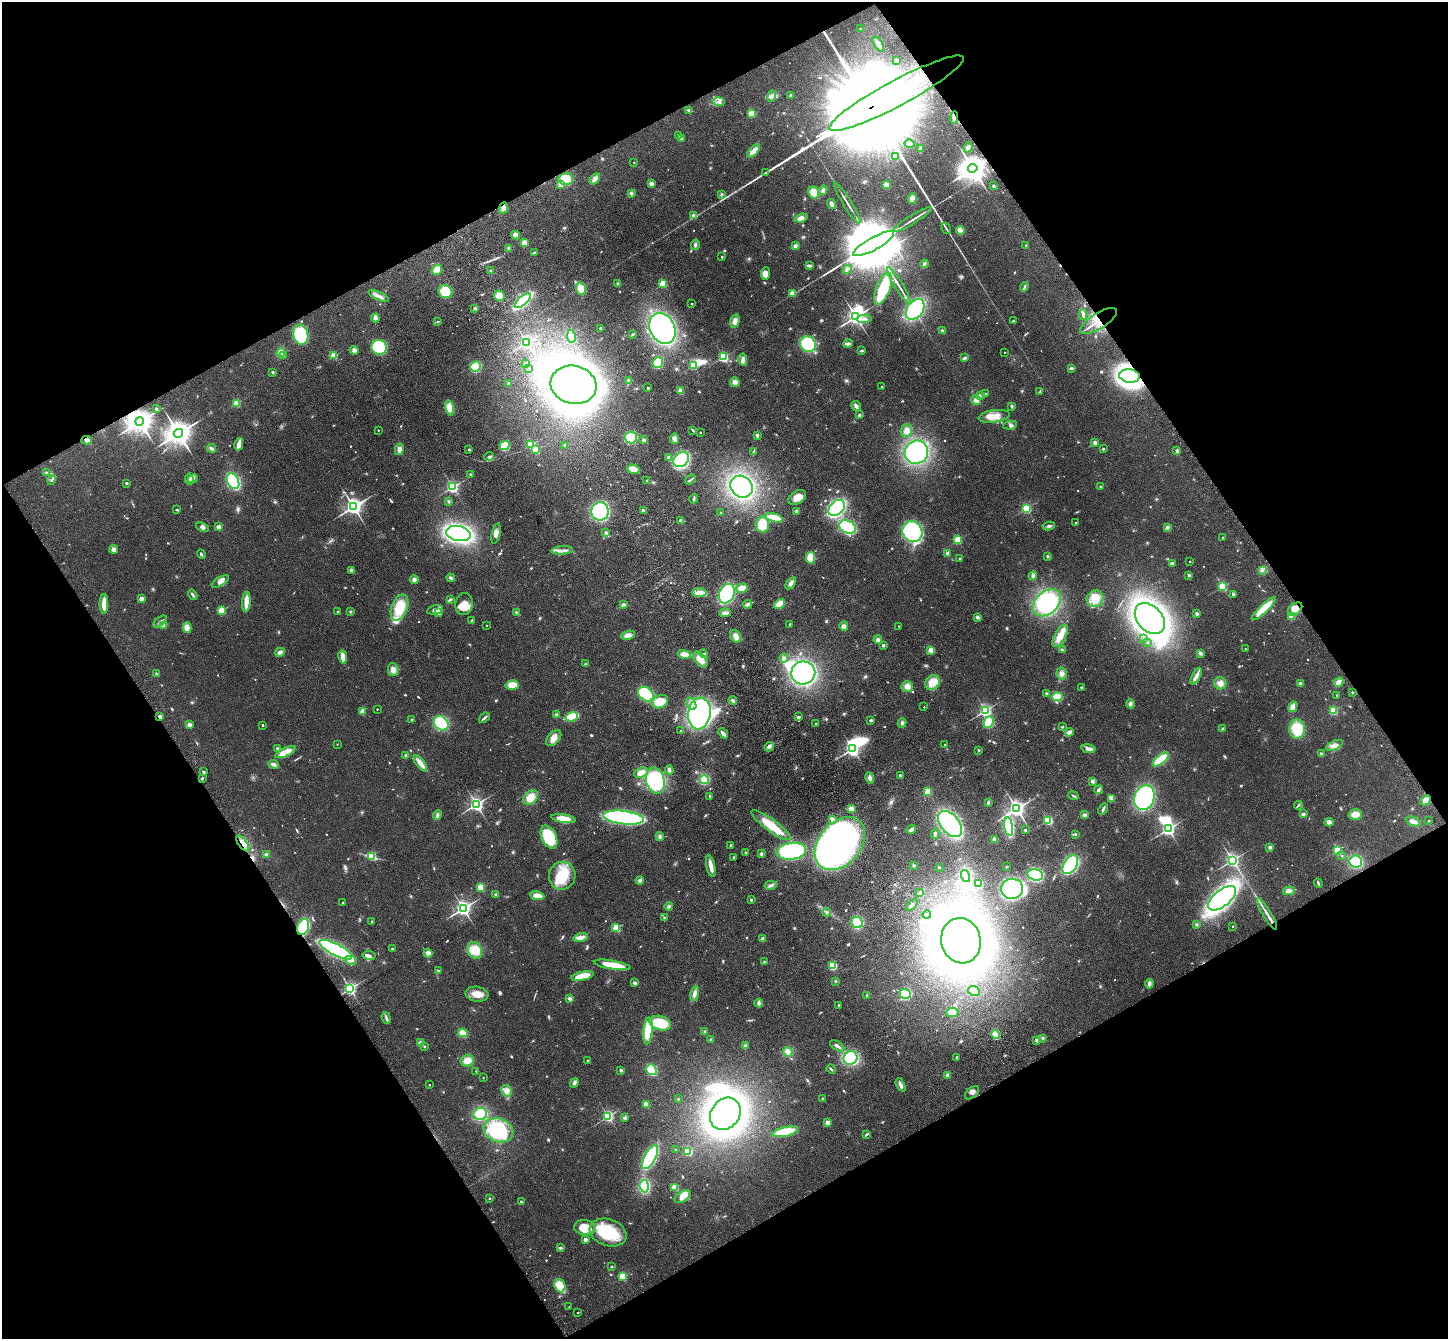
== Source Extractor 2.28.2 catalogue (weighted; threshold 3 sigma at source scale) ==
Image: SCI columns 103-5884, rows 222-5567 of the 5985 x 5924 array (HDU 1 of 3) = the unmasked area's bounding box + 8 px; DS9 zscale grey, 4 x 4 block average (1 PNG px = mean of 4 x 4 image px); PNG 1450 x 1341 px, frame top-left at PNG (2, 2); each listed source drawn as its Kron ellipse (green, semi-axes under 4 px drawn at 4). Shown black and unused: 47% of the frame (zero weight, under 3 of 4 exposures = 6% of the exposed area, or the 3 px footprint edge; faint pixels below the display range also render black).
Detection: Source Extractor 2.28.2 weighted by HDU 2 'WHT'. Background 0.14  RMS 0.0076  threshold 0.0344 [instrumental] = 3 sigma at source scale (4.5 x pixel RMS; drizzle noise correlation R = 1.50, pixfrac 1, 0.05/0.05 arcsec/px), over >= 5 px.
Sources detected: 861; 4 too faint to see at this stretch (4 x 4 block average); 32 inside a brighter object's white glare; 5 cosmic-ray / hot-pixel residue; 2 long thin detections or spike segments (spike, bleed or trail) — neither listed nor drawn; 7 coinciding with a brighter row at this scale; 33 inside a brighter listed object's ellipse — not listed separately; of the other 778, all 500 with FLUX_AUTO >= 4.41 (the completeness limit of this list) listed and drawn (278 fainter detections not listed), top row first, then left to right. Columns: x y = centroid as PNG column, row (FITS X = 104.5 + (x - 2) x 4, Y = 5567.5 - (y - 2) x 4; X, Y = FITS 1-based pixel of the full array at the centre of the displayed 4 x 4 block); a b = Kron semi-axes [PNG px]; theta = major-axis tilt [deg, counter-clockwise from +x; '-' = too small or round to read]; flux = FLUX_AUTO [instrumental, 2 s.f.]
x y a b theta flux
860 29 2 2 - 4.6
878 44 8 3 -59 17
897 60 3 2 - 5.2
896 93 76 13 28 360000
791 95 2 2 - 30
772 96 6 4 71 14
719 102 5 3 - 16
689 110 4 2 - 12
752 113 2 2 - 250
954 117 6 2 85 10
678 135 2 2 - 4.9
682 139 2 2 - 35
910 144 5 3 - 17
968 147 5 3 - 14
920 148 4 2 - 6.1
754 151 8 4 47 32
895 156 2 2 - 140
634 163 2 2 - 4.7
973 168 5 4 - 8100
765 173 4 2 - 5.7
566 179 7 5 -2 120
595 179 6 4 47 22
651 183 2 2 - 28
561 184 2 2 - 110
886 185 2 2 - 140
993 186 3 2 - 5.1
823 190 5 4 - 11
814 192 6 5 - 89
631 193 4 3 - 7.5
722 194 2 2 - 20
912 199 5 3 - 29
847 203 24 2 -58 20
831 204 5 3 - 24
503 208 6 3 65 21
694 216 4 3 - 21
801 218 6 4 19 23
913 219 22 2 32 23
946 229 6 2 -58 7.3
961 230 4 3 - 53
515 235 4 4 - 25
524 243 3 3 - 44
873 244 23 6 29 86000
695 245 5 3 - 9.6
1026 245 2 2 - 9.8
795 246 4 3 - 12
509 248 4 2 - 6.5
535 252 4 2 - 4.8
722 257 2 2 - 12
924 264 4 3 - 7.6
809 266 4 2 - 14
847 269 5 3 - 12
437 270 5 4 - 61
491 271 3 2 - 5.9
765 273 6 4 82 25
618 283 3 2 - 4.9
663 284 2 2 - 260
899 286 21 2 -58 22
1024 287 5 2 - 8.2
581 289 6 4 -72 96
883 289 17 7 68 180
445 292 7 6 - 110
792 293 2 2 - 130
379 296 11 3 -25 28
499 296 5 5 - 46
523 301 10 4 42 530
692 304 2 2 - 9
475 308 3 3 - 5.8
915 309 11 8 55 500
1083 314 5 2 - 9.7
856 317 3 3 - 2500
375 318 4 3 - 24
864 319 7 3 3 18
438 321 2 2 - 9.8
735 321 7 4 74 22
1013 321 2 2 - 15
1098 321 21 8 32 110
601 328 2 2 - 8.9
662 328 16 12 -63 960
942 330 2 2 - 30
633 334 3 2 - 8.6
301 335 10 7 -75 210
571 336 6 4 -80 85
526 342 2 2 - 940
848 343 5 3 - 13
808 344 8 7 - 230
379 347 8 7 - 240
354 350 4 4 - 15
862 351 3 2 - 8
1005 352 2 2 - 6.7
281 353 4 3 - 64
283 356 3 3 - 6.1
334 356 2 2 - 200
723 357 2 2 - 680
965 358 4 2 - 9.7
743 360 6 3 -83 17
658 363 5 5 - 120
526 364 2 2 - 12
693 365 2 2 - 300
475 367 5 4 - 140
529 368 2 2 - 5
1071 368 4 2 - 7.5
273 372 2 2 - 23
1130 376 10 6 -5 660
629 380 2 2 - 61
735 382 5 4 - 20
509 383 2 2 - 25
574 385 23 19 -14 2100
881 387 2 2 - 7.2
648 388 2 2 - 18
681 391 2 2 - 130
1040 391 4 2 - 4.8
985 394 2 2 - 13
980 395 2 2 - 31
976 400 5 4 - 16
237 403 2 2 - 200
856 406 5 3 - 14
1012 406 4 2 - 4.8
450 408 8 4 -76 57
156 409 2 2 - 26
859 415 2 2 - 31
994 416 15 6 7 53
140 421 4 3 - 5900
1010 425 7 3 8 10
378 430 2 2 - 5.9
693 430 4 2 - 5
907 430 6 5 - 28
700 432 2 2 - 7.8
178 433 5 4 - 6800
757 435 2 2 - 44
631 437 6 6 - 190
674 439 5 3 - 23
87 440 5 3 - 17
644 440 2 2 - 45
1095 443 2 2 - 77
239 444 6 3 77 41
531 445 2 2 - 290
565 445 2 2 - 26
505 446 5 4 - 99
211 448 4 3 - 12
399 449 6 4 78 19
1103 449 2 2 - 16
469 450 2 2 - 15
536 450 2 2 - 180
754 451 4 3 - 6.3
1177 451 3 2 - 6.9
916 452 12 11 - 400
489 456 5 3 - 9.4
668 457 3 3 - 7.8
681 460 8 6 37 460
633 469 6 4 -14 56
47 473 2 2 - 17
470 474 2 2 - 12
189 479 5 3 - 16
193 479 5 2 - 7.2
52 480 5 2 - 7.4
647 480 2 2 - 14
690 480 6 2 36 6.2
233 481 8 5 -62 450
126 483 2 2 - 8
452 487 2 2 - 890
741 487 12 10 -45 750
1101 487 2 2 - 26
797 497 10 6 32 46
694 499 4 2 - 6.8
448 501 3 2 - 4.5
353 507 3 3 - 2400
837 508 9 6 44 750
1026 508 2 2 - 580
177 510 3 2 - 5
643 510 2 2 - 33
600 511 9 9 - 430
796 511 4 3 - 10
721 513 2 2 - 22
774 518 9 4 -16 82
681 520 3 2 - 13
1075 523 2 2 - 9.9
762 525 8 7 - 87
1049 526 6 2 9 9.7
202 527 6 3 -20 15
219 527 2 2 - 91
847 527 8 6 -24 390
1167 528 3 3 - 7.2
606 532 4 2 - 6.9
912 532 11 9 -62 430
458 533 12 7 -10 1000
496 533 10 4 76 26
1223 537 2 2 - 5.1
958 540 2 2 - 310
113 549 4 4 - 17
562 550 11 3 4 24
947 553 2 2 - 69
201 554 5 2 - 8
1047 556 2 2 - 27
811 558 6 4 -81 85
960 558 2 2 - 4.8
1190 562 2 2 - 6.7
1172 563 4 2 - 8
351 570 3 2 - 11
1262 570 3 2 - 5.5
1189 575 3 2 - 7.2
1033 576 4 3 - 10
450 578 4 3 - 8.1
414 580 4 3 - 15
220 581 9 4 31 24
791 583 7 4 52 16
1222 586 2 2 - 480
742 588 6 4 16 41
699 593 7 4 0 39
727 594 10 7 61 480
193 595 5 2 - 8.6
1233 595 4 3 - 6.8
141 599 2 2 - 87
451 599 4 2 - 5.4
1095 599 8 8 - 63
246 602 10 2 86 77
1047 603 16 11 44 400
104 604 10 3 -90 58
464 604 11 8 81 62
748 604 4 3 - 16
780 604 6 4 38 60
623 605 3 2 - 12
400 608 13 8 68 130
1264 609 16 4 44 160
1295 609 8 5 40 43
222 610 2 2 - 300
435 610 8 4 13 21
338 612 2 2 - 5.4
350 612 3 2 - 4.6
439 612 2 2 - 110
516 612 3 2 - 5.3
725 613 6 3 5 17
1197 614 3 3 - 6.6
1291 616 4 4 - 32
977 617 2 2 - 49
1150 619 18 12 -47 2100
472 621 4 2 - 6.2
160 622 8 2 38 11
790 624 2 2 - 10
164 625 4 3 - 22
486 625 2 2 - 6.2
844 626 5 4 - 18
899 626 2 2 - 4.5
187 628 5 4 - 44
628 635 7 4 14 25
736 636 7 5 -60 28
1060 636 12 5 62 55
1143 638 2 2 - 5
878 640 4 3 - 13
1147 643 2 2 - 5.5
883 645 3 3 - 6.9
1245 649 2 2 - 4.9
931 650 2 2 - 140
1062 650 2 2 - 30
280 652 5 3 - 15
1200 653 2 2 - 52
684 654 6 4 -13 37
704 654 4 2 - 10
343 657 7 3 -80 38
784 658 4 4 - 16
700 660 9 5 -49 51
585 664 2 2 - 9.5
393 670 6 5 - 28
803 673 12 11 - 830
156 674 2 2 - 30
1062 674 6 5 - 23
1196 676 9 3 62 22
932 682 8 6 49 73
1339 682 5 4 - 26
1220 683 6 6 - 26
1300 684 4 3 - 13
512 685 6 4 -2 55
907 686 6 5 - 30
1081 688 2 2 - 15
1353 692 2 2 - 7.4
1047 693 3 3 - 5.9
646 694 8 6 -37 270
1337 695 2 2 - 8
1057 697 5 4 - 110
733 701 4 3 - 11
660 702 8 6 24 77
691 704 6 4 -61 26
1130 704 4 4 - 11
924 707 2 2 - 4.8
1293 707 5 3 - 37
377 709 2 2 - 6.4
985 710 2 2 - 1000
362 711 4 3 - 27
1333 711 2 2 - 380
699 713 16 11 82 790
557 715 4 3 - 7.5
160 716 2 2 - 66
572 717 6 4 19 90
798 717 3 2 - 4.8
484 718 6 2 40 10
411 719 2 2 - 12
871 720 3 3 - 6.4
988 722 6 4 66 120
441 723 8 6 -46 250
902 723 4 3 - 10
816 724 2 2 - 12
189 725 2 2 - 85
262 725 2 2 - 14
1062 727 3 2 - 4.4
1223 728 3 2 - 8.8
1297 729 9 8 - 120
680 731 2 2 - 5
1069 732 4 3 - 28
723 733 5 3 - 18
554 738 9 6 48 38
337 744 2 2 - 4.4
944 744 2 2 - 5.9
1334 745 9 4 27 25
769 747 5 3 - 16
277 748 2 2 - 30
852 749 2 2 - 1300
1088 749 7 3 -12 28
979 750 2 2 - 15
285 752 11 4 24 64
1321 754 2 2 - 43
406 756 4 3 - 9.7
1161 759 10 4 38 160
420 763 9 3 -52 39
274 764 5 3 - 15
669 770 5 4 - 13
203 772 3 2 - 4.8
641 773 7 4 22 38
900 775 2 2 - 26
202 778 3 2 - 6.8
870 778 6 4 -80 15
704 779 4 4 - 140
655 781 13 9 -74 360
1092 781 2 2 - 50
1098 790 5 3 - 10
928 792 2 2 - 270
710 796 2 2 - 18
1074 796 5 2 - 6.3
530 797 8 6 43 56
1111 798 4 3 - 10
1144 798 13 10 69 490
1426 800 6 4 45 30
988 803 4 3 - 6.9
476 804 2 2 - 1500
1298 805 4 2 - 5.8
851 809 3 3 - 43
1017 809 3 3 - 2200
1103 809 6 2 63 10
1303 814 4 3 - 7
1355 814 6 5 - 41
437 815 5 3 - 9.1
1084 815 2 2 - 78
624 818 20 6 -7 970
563 819 12 4 -10 72
832 819 2 2 - 61
1048 820 2 2 - 470
1413 821 8 3 -21 24
1429 821 2 2 - 9.4
1329 822 4 3 - 20
950 824 15 9 -50 890
771 825 24 6 -36 120
1009 827 9 4 -82 400
911 829 5 3 - 17
1168 829 2 2 - 1400
1025 830 2 2 - 26
935 834 5 2 - 13
1075 834 2 2 - 15
660 836 4 3 - 10
549 837 12 7 -65 210
994 839 2 2 - 84
243 843 9 3 -54 33
840 844 30 21 49 1300
731 845 3 3 - 5.8
1270 847 3 3 - 8.8
1337 850 2 2 - 460
791 851 15 8 8 540
745 853 2 2 - 12
761 854 3 2 - 5.4
266 855 3 2 - 20
372 856 2 2 - 330
1342 856 2 2 - 6.9
734 857 2 2 - 23
1232 860 2 2 - 1300
1356 862 6 6 - 270
914 865 2 2 - 26
1070 865 10 6 56 420
711 866 11 3 -77 41
939 867 2 2 - 16
1007 867 2 2 - 6.4
1035 875 8 5 -16 360
562 876 14 13 - 140
965 876 6 4 -74 480
640 880 4 4 - 12
1318 883 5 2 - 9
978 884 4 3 - 96
771 885 6 3 11 12
481 887 2 2 - 290
1012 889 11 10 - 470
1289 891 6 4 15 23
920 892 3 2 - 8.9
496 895 3 2 - 5.4
537 896 7 3 -10 41
1222 898 16 8 39 990
751 900 2 2 - 19
343 902 2 2 - 9.7
912 905 7 2 46 12
669 906 4 3 - 8.5
463 908 3 2 - 2000
827 912 4 2 - 6.6
927 914 4 2 - 7
1267 914 18 2 -59 28
664 918 3 2 - 5.2
372 922 2 2 - 19
857 923 6 5 - 140
1197 924 3 3 - 5.7
1233 926 2 2 - 9.6
303 927 8 5 66 270
616 928 2 2 - 310
581 937 7 4 12 23
763 939 2 2 - 71
961 941 23 19 -78 3200
392 949 2 2 - 11
336 950 18 6 -27 870
475 950 9 7 -61 120
428 953 4 3 - 24
369 955 6 4 -8 17
351 960 6 3 -11 19
764 962 2 2 - 27
612 965 18 4 -10 120
833 966 4 4 - 120
439 971 2 2 - 4.7
582 976 11 4 11 100
836 981 3 2 - 4.5
635 983 3 3 - 11
1149 984 5 3 - 15
350 989 2 2 - 1300
974 991 6 5 - 34
477 994 12 7 -9 53
695 994 7 3 75 18
905 994 6 5 - 200
867 995 3 2 - 6.2
570 999 4 3 - 13
759 1003 4 3 - 11
839 1005 2 2 - 12
952 1013 6 4 7 47
386 1018 6 2 -71 10
660 1023 11 7 -16 160
648 1031 13 4 85 160
705 1032 3 3 - 5.3
463 1033 4 4 - 68
996 1035 4 3 - 90
1043 1038 3 2 - 4.5
711 1040 2 2 - 26
1037 1040 3 3 - 16
421 1043 2 2 - 92
745 1046 4 4 - 10
837 1046 8 3 -33 14
424 1047 2 2 - 7.5
788 1052 5 4 - 38
956 1057 2 2 - 11
850 1058 7 6 - 270
467 1061 7 6 - 40
588 1061 2 2 - 20
831 1069 5 2 - 6.6
621 1070 2 2 - 35
651 1070 5 5 - 210
476 1071 2 2 - 6.7
948 1075 2 2 - 81
483 1078 2 2 - 5.3
574 1083 5 3 - 11
429 1085 2 2 - 5.7
901 1085 7 3 -62 18
506 1091 6 5 - 23
972 1093 8 5 41 19
678 1099 2 2 - 14
823 1099 2 2 - 23
646 1104 2 2 - 160
480 1114 6 6 - 250
725 1114 17 14 53 2400
608 1116 2 2 - 780
625 1118 3 3 - 6.9
828 1123 2 2 - 110
498 1130 15 11 -20 330
785 1132 13 4 12 160
866 1134 4 2 - 7.7
675 1149 2 2 - 4.6
688 1151 2 2 - 330
650 1157 13 5 63 520
644 1186 6 4 -84 260
675 1187 2 2 - 220
683 1197 9 5 30 38
489 1198 2 2 - 12
521 1202 2 2 - 21
585 1228 11 7 -5 110
608 1233 19 13 -19 250
585 1239 2 2 - 63
560 1248 4 3 - 7.7
611 1267 2 2 - 5
623 1276 2 2 - 290
560 1286 7 5 -67 100
569 1307 2 2 - 4.8
578 1313 2 2 - 5.8
Overlapping masked pixels (flux is a lower limit): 11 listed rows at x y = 896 93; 954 117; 973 168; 503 208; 1098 321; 1130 376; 140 421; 87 440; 160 716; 243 843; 303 927
Diffuse or blended objects may show on this block-average render without a row.